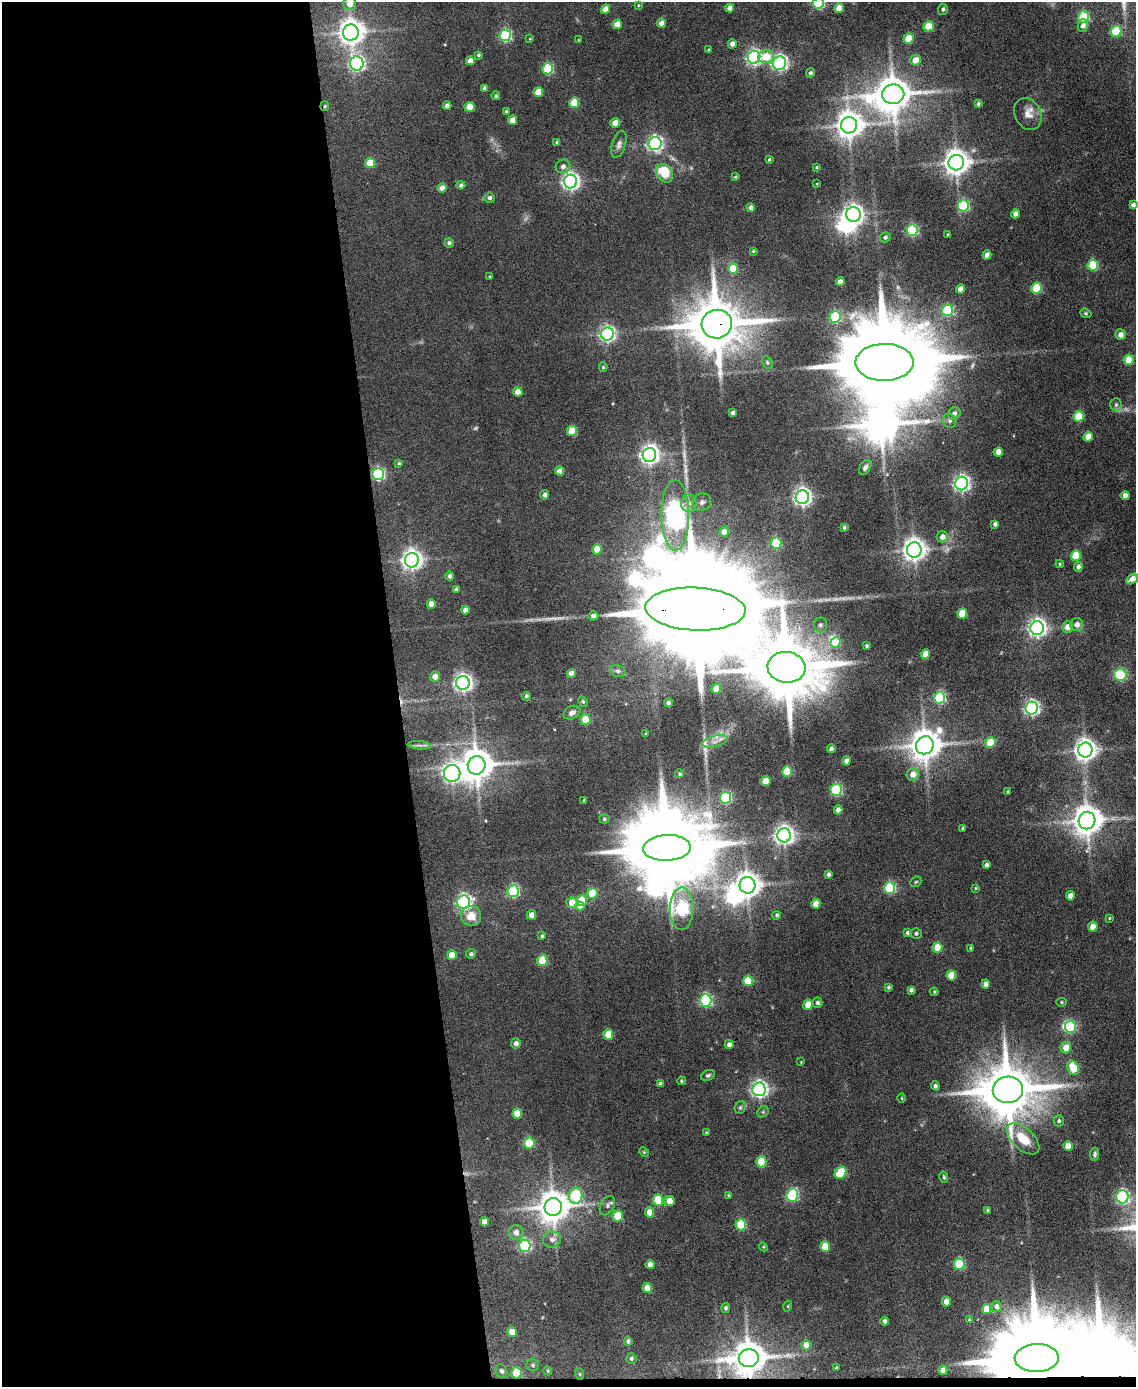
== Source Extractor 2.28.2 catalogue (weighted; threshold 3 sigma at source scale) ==
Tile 9 of 4 x 3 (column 1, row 3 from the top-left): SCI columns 1-1134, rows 233-1617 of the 4534 x 4512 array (HDU 1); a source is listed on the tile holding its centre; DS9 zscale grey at full resolution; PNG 1138 x 1389 px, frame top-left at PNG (2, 2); each listed source drawn as its Kron ellipse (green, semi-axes under 4 px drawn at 4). Shown black and unused: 35% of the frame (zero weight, under 4 of 8 exposures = <1% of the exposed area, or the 3 px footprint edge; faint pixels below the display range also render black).
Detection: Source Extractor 2.28.2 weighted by HDU 2 'WHT'; one run over the whole footprint, this tile lists its part. Background 0.0942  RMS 0.0056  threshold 0.0228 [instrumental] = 3 sigma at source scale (4.09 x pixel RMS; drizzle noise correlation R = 1.36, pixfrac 0.8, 0.05/0.05 arcsec/px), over >= 5 px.
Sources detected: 293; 4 too faint to see at this stretch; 11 inside a brighter object's white glare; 1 cosmic-ray / hot-pixel residue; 1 long thin detection or spike segment (spike, bleed or trail) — neither listed nor drawn; the other 276 listed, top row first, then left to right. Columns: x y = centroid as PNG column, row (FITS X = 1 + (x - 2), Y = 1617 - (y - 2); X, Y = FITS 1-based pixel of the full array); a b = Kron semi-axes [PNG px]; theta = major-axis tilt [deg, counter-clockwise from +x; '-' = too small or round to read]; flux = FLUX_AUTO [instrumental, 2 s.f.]
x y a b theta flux
818 3 5 5 - 52
350 4 6 6 - 4.2
638 5 4 3 - 0.4
730 8 4 4 - 3.2
839 8 5 4 - 4.7
605 9 5 4 - 4.3
943 9 5 4 - 1.2
1084 17 5 5 - 38
662 23 4 4 - 3.6
617 24 5 4 - 7.6
929 26 5 5 - 18
1083 26 6 5 - 2.2
1116 31 5 5 - 28
351 32 8 8 - 510
505 35 6 5 - 60
530 39 4 3 - 0.4
908 39 5 5 - 13
578 40 4 2 - 0.32
732 44 4 4 - 3
709 50 3 3 - 0.63
478 55 3 3 - 0.76
754 57 6 6 - 140
766 57 8 6 9 9.7
915 60 5 5 - 6.1
470 61 4 4 - 4.2
357 63 7 6 - 130
779 63 7 6 - 140
548 69 5 5 - 44
810 73 5 4 - 1.1
485 88 4 4 - 1.7
538 92 5 5 - 10
893 94 11 10 - 1300
496 96 4 4 - 0.88
574 103 5 5 - 18
978 104 4 3 - 0.87
325 106 5 4 - 0.66
447 106 4 4 - 2.4
469 107 5 5 - 9.6
506 111 4 3 - 0.84
1028 114 17 13 -65 4.9
512 120 5 4 - 4.8
615 123 5 4 - 6.8
849 125 8 8 - 650
557 142 4 3 - 0.7
619 144 14 6 72 2.2
655 144 7 6 - 130
769 159 4 3 - 0.6
370 163 5 5 - 12
956 163 8 7 - 560
563 166 7 7 - 2.3
816 167 3 3 - 0.55
665 173 10 7 -57 15
735 177 4 4 - 0.52
571 181 7 6 - 220
817 184 4 2 - 0.34
461 185 4 4 - 1.4
442 188 4 4 - 3.7
490 198 5 5 - 1.4
1133 205 4 4 - 1.7
963 206 6 5 - 50
750 208 4 4 - 1.8
853 214 7 7 - 260
1015 214 5 4 - 2.9
912 230 6 5 - 57
948 235 3 3 - 0.69
885 237 5 5 - 1.2
449 243 5 4 - 1.1
753 251 3 3 - 0.54
987 255 4 4 - 3
1093 265 5 5 - 28
733 269 5 5 - 16
490 277 3 3 - 0.45
840 282 4 4 - 3.3
1036 288 5 5 - 27
960 289 5 4 - 3.3
947 310 6 5 - 40
1086 313 6 4 -21 0.66
835 317 6 5 - 55
717 324 15 14 - 3400
607 334 6 6 - 140
1121 335 5 5 - 2.4
1129 360 5 5 - 12
767 362 6 5 - 0.88
885 362 29 18 1 14000
603 367 5 4 - 0.66
518 392 5 4 - 5.4
1116 405 6 5 - 1.2
732 413 3 3 - 1.3
954 413 6 6 - 2.1
1079 416 5 5 - 20
950 421 7 6 - 1.6
572 431 5 5 - 14
1088 437 5 4 - 6.5
998 452 5 4 - 4.5
649 455 7 6 - 250
399 463 4 4 - 0.64
865 467 8 5 58 1.5
560 471 5 4 - 2.7
378 474 6 6 - 72
962 483 7 6 - 160
544 495 4 4 - 1.5
1125 495 4 4 - 3.5
802 497 7 6 - 210
702 502 9 8 - 2
689 503 9 7 -87 2.6
675 515 35 14 -89 350
995 524 4 4 - 1.4
844 527 4 3 - 0.95
724 532 5 5 - 4
942 537 6 5 - 2.8
776 543 5 5 - 26
597 549 5 5 - 10
914 550 7 7 - 420
1076 556 5 5 - 15
412 560 7 7 - 310
1060 564 4 4 - 0.57
1078 567 5 4 - 2.1
450 576 5 4 - 1.5
1132 579 6 4 36 4.9
457 590 4 4 - 1.7
431 604 5 4 - 5.3
695 609 50 21 -2 33000
465 610 4 4 - 3.3
962 613 5 5 - 14
593 616 5 4 - 2.2
820 625 7 6 - 1.4
1077 625 6 6 - 3
1068 627 6 5 - 4.9
1037 628 7 6 - 240
836 643 5 5 - 15
866 646 3 3 - 0.72
925 654 5 4 - 6.2
786 667 19 15 -7 4900
618 671 8 6 -13 1.3
571 673 4 4 - 3.6
1120 675 6 6 - 51
435 677 5 5 - 3.8
463 683 7 6 - 220
716 689 5 4 - 6.4
526 696 4 4 - 1
940 698 6 5 - 59
583 702 5 4 - 0.76
668 703 5 4 - 1.2
1032 708 6 6 - 130
572 713 9 6 27 2.2
586 719 5 5 - 14
646 734 3 3 - 0.52
715 741 13 5 14 2.9
990 743 5 5 - 16
419 745 11 3 -4 1.3
925 745 9 8 - 960
831 749 4 4 - 1.7
1085 750 7 7 - 390
846 761 4 4 - 2.4
477 765 9 9 - 1100
787 772 5 5 - 22
452 773 8 8 - 210
680 774 4 4 - 0.76
913 774 6 6 - 4.7
766 781 5 5 - 10
836 790 6 5 - 55
1008 791 3 3 - 0.51
725 798 6 5 - 48
584 801 4 3 - 0.92
838 810 4 4 - 2.2
604 819 5 4 - 0.92
1087 821 9 8 - 860
963 828 4 3 - 0.69
784 835 7 7 - 270
667 848 24 13 3 7300
986 865 4 3 - 1.6
828 874 4 3 - 1.3
916 882 6 5 - 0.68
747 885 8 8 - 520
890 888 5 5 - 48
976 888 4 3 - 0.51
513 891 6 5 - 56
593 894 5 5 - 16
1070 896 4 4 - 3.8
582 900 5 5 - 13
464 902 7 6 - 130
572 903 6 5 - 11
816 904 5 4 - 5.8
580 906 4 4 - 4.5
682 909 21 12 89 96
531 915 5 4 - 3.9
777 915 4 4 - 0.81
471 916 10 10 - 7.4
1109 918 4 2 - 0.4
1093 927 5 4 - 6.6
907 933 4 4 - 0.98
916 933 5 5 - 1.2
542 936 3 3 - 0.81
937 948 5 5 - 12
971 948 4 4 - 0.73
471 954 5 5 - 1.1
452 955 5 5 - 9.5
542 961 5 5 - 22
951 975 5 5 - 9.2
748 981 5 5 - 15
986 984 4 4 - 2.6
888 987 4 3 - 0.83
911 990 4 4 - 1.5
934 992 4 4 - 0.53
706 1000 6 5 - 69
1061 1002 5 4 - 0.63
817 1003 5 5 - 1.5
808 1005 5 5 - 9.6
1070 1027 6 5 - 37
608 1034 5 5 - 11
516 1043 5 5 - 2.1
729 1044 4 4 - 1.8
1066 1048 6 5 - 6.3
801 1062 4 3 - 0.35
1073 1068 7 5 -67 16
708 1075 7 5 26 0.99
681 1081 4 4 - 0.54
660 1084 4 4 - 1.4
935 1086 4 4 - 1.3
759 1089 7 6 - 190
1008 1090 15 13 3 3300
902 1098 5 3 - 0.47
740 1107 7 5 68 0.95
763 1112 6 5 - 0.73
517 1114 5 5 - 11
1059 1121 5 5 - 0.95
706 1133 4 3 - 0.53
1023 1139 20 10 -43 11
529 1143 5 5 - 27
1068 1146 5 4 - 5.4
644 1152 5 4 - 0.56
1095 1154 7 4 81 0.96
761 1162 5 5 - 18
841 1173 6 5 - 26
944 1177 6 3 -76 0.68
728 1195 4 4 - 0.48
792 1195 7 5 70 54
576 1196 8 6 82 50
1122 1197 6 6 - 87
658 1200 5 5 - 20
669 1201 5 5 - 5.6
607 1206 10 6 60 1.6
553 1207 9 8 - 950
988 1210 4 3 - 0.81
650 1212 5 4 - 7
618 1216 5 5 - 14
484 1222 4 4 - 3.6
741 1225 6 5 - 28
516 1233 7 7 - 3.2
552 1240 9 8 - 2.7
525 1246 6 6 - 69
763 1247 5 4 - 0.53
825 1247 5 5 - 11
650 1264 4 4 - 3.7
959 1264 5 5 - 30
647 1288 5 4 - 7.8
946 1302 5 4 - 4.4
788 1306 5 3 - 0.45
996 1306 5 5 - 1.8
725 1308 5 4 - 1.1
986 1309 5 4 - 7.7
969 1320 3 3 - 0.39
885 1321 4 4 - 1.7
512 1332 5 5 - 6.3
628 1341 4 4 - 1.1
806 1345 5 4 - 6.2
749 1358 10 9 - 1200
1037 1358 22 14 2 12000
631 1359 5 5 - 1
533 1365 6 6 - 1.1
836 1368 3 3 - 0.57
943 1370 5 4 - 3.9
501 1371 7 5 -66 1.6
548 1371 4 3 - 0.48
517 1373 5 5 - 19
580 1374 6 4 -71 0.58
Overlapping masked pixels (flux is a lower limit): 6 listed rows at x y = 325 106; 717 324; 695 609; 749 1358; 1037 1358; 517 1373
Isophote crosses this tile's border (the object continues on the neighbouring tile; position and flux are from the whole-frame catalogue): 2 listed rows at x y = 818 3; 350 4